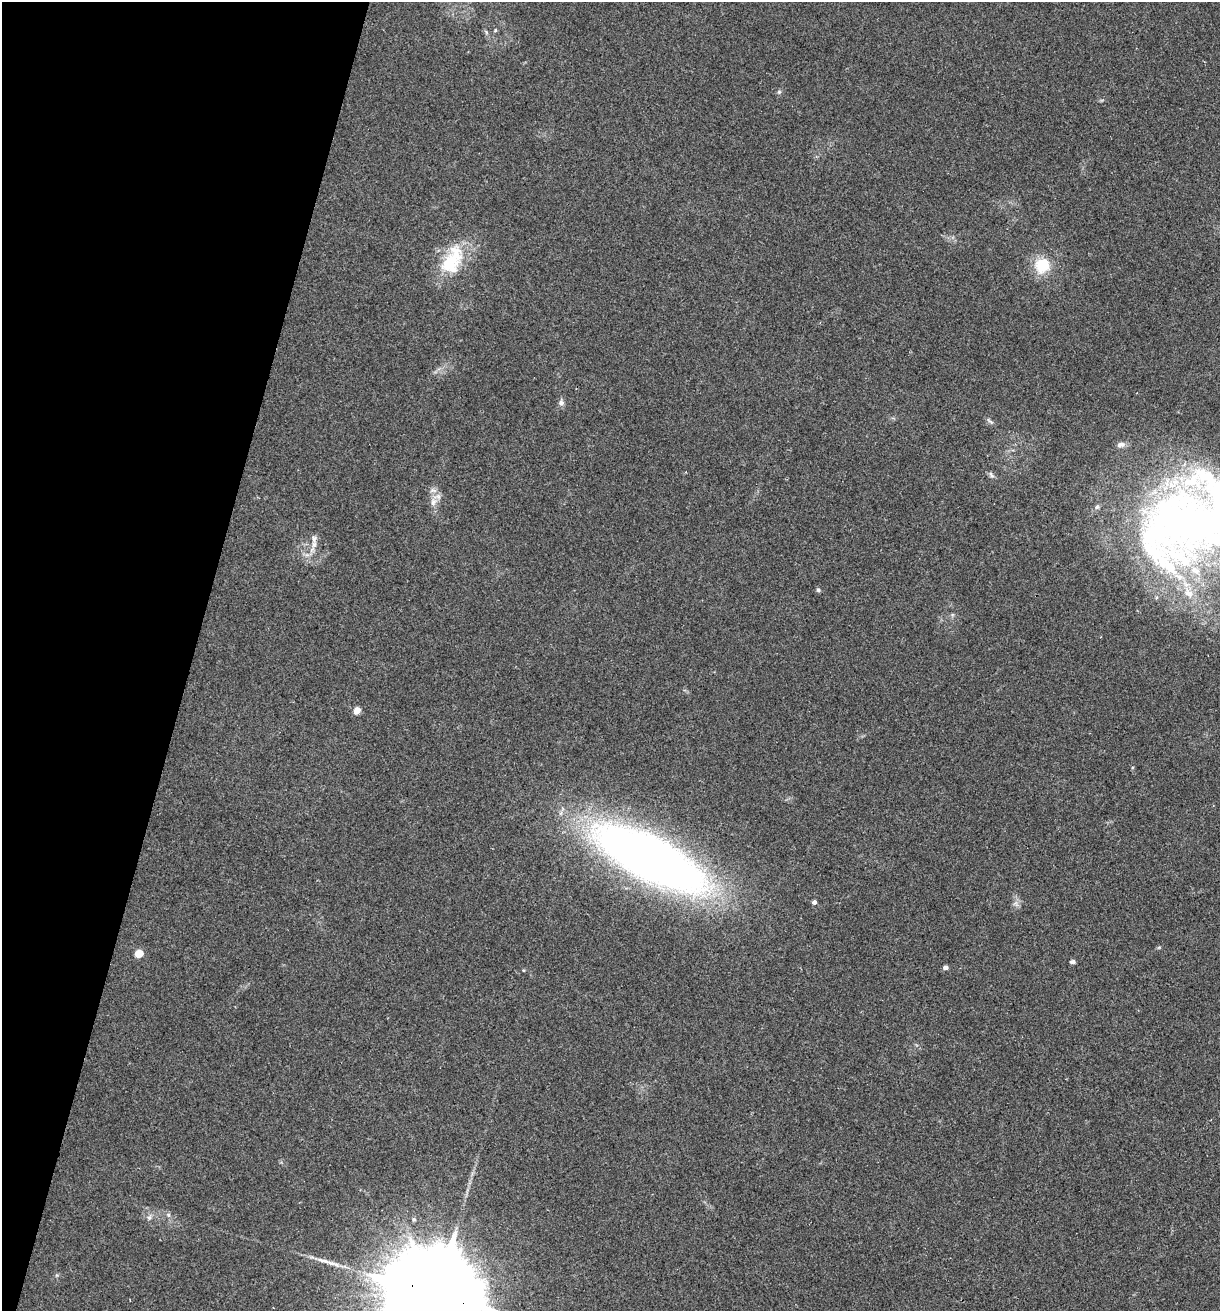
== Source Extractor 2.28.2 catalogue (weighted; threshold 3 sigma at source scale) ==
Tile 9 of 4 x 4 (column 1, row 3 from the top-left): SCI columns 130-1347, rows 1313-2621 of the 5257 x 5239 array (HDU 1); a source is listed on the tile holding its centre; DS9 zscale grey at full resolution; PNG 1222 x 1313 px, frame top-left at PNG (2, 2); no overlay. Shown black and unused: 16% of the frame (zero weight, under 2 of 3 exposures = <1% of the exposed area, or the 3 px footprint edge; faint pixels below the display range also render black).
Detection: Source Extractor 2.28.2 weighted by HDU 2 'WHT'; one run over the whole footprint, this tile lists its part. Background 0.0851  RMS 0.0082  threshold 0.0369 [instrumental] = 3 sigma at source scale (4.5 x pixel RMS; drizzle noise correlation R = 1.50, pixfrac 1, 0.05/0.05 arcsec/px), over >= 5 px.
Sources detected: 25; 2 inside a brighter object's white glare — not listed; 3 inside a brighter listed object's ellipse — not listed separately; the other 20 listed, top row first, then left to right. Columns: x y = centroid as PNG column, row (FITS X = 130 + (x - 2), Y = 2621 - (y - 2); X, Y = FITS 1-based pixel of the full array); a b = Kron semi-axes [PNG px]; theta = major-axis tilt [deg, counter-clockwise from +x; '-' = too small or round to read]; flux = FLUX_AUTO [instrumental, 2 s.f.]
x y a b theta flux
495 30 5 4 - 0.94
779 92 5 5 - 1.4
452 260 43 23 65 42
1042 265 13 12 - 29
561 403 8 7 - 2.9
989 421 12 3 -45 1.7
1121 445 12 7 7 4
991 475 9 5 -53 2.1
433 502 9 6 75 3.9
1190 523 103 84 26 470
314 544 10 6 81 4.2
818 590 5 5 - 1.5
357 710 7 6 - 6.2
650 858 92 33 -27 780
814 902 4 4 - 3.2
139 953 5 5 - 18
1072 962 5 4 - 2.3
945 967 5 4 - 3.1
149 1218 6 6 - 1.9
437 1294 39 19 -19 31000
Overlapping masked pixels (flux is a lower limit): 1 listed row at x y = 437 1294
Isophote crosses this tile's border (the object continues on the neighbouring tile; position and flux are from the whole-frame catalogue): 2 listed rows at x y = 1190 523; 437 1294